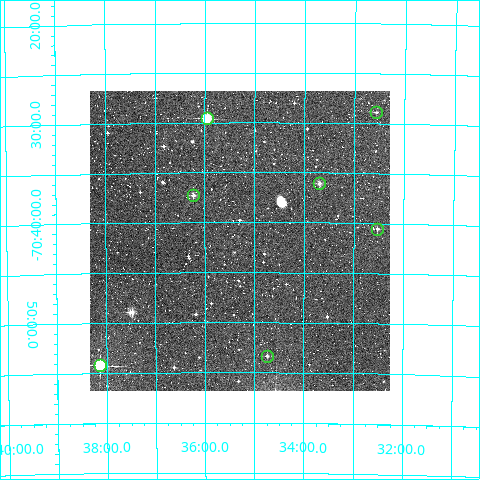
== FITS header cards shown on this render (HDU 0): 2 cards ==
NAXIS1  =                  300
NAXIS2  =                  300

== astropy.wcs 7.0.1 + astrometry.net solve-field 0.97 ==
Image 300 x 300 px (HDU 0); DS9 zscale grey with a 90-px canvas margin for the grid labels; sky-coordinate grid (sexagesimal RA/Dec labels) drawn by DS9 from the SOLVED WCS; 7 Tycho-2 reference stars matched to detected sources circled (green)
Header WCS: RA---TAN/DEC--TAN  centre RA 23:35:18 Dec -70:42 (353.82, -70.70 deg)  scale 6 arcsec/px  FOV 30.0' x 30.0'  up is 0 deg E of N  parity normal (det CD < 0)
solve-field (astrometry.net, Tycho-2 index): VERIFIED the header's WCS against the Tycho-2 star catalogue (verified at 2 index scales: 7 matches each, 0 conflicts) and refined it, rather than solving blind
Solved WCS: RA---TAN-SIP/DEC--TAN-SIP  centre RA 23:35:18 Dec -70:42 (353.82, -70.70 deg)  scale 6 arcsec/px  FOV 30.0' x 30.0'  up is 0 deg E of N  parity normal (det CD < 0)
The solver's refit moves the header's centre by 2.5 arcsec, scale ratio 0.9993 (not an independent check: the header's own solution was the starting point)
Tycho-2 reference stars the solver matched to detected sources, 7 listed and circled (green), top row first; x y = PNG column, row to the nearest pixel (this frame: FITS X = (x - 90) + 1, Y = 300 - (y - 91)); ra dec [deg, ICRS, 3 dp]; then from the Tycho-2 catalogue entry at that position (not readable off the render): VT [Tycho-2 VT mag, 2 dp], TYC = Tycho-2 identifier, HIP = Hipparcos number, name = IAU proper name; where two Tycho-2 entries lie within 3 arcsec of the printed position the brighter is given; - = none
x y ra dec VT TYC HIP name
376 112 353.141 -70.482 12.66 9342-1247-1 - -
207 118 353.988 -70.493 10.08 9342-374-1 - -
319 183 353.423 -70.601 11.28 9342-518-1 - -
193 195 354.057 -70.621 11.30 9342-413-1 - -
377 229 353.131 -70.676 11.98 9342-544-1 - -
267 356 353.686 -70.889 11.68 9342-1391-1 - -
100 365 354.533 -70.903 7.58 9342-671-1 116630 -